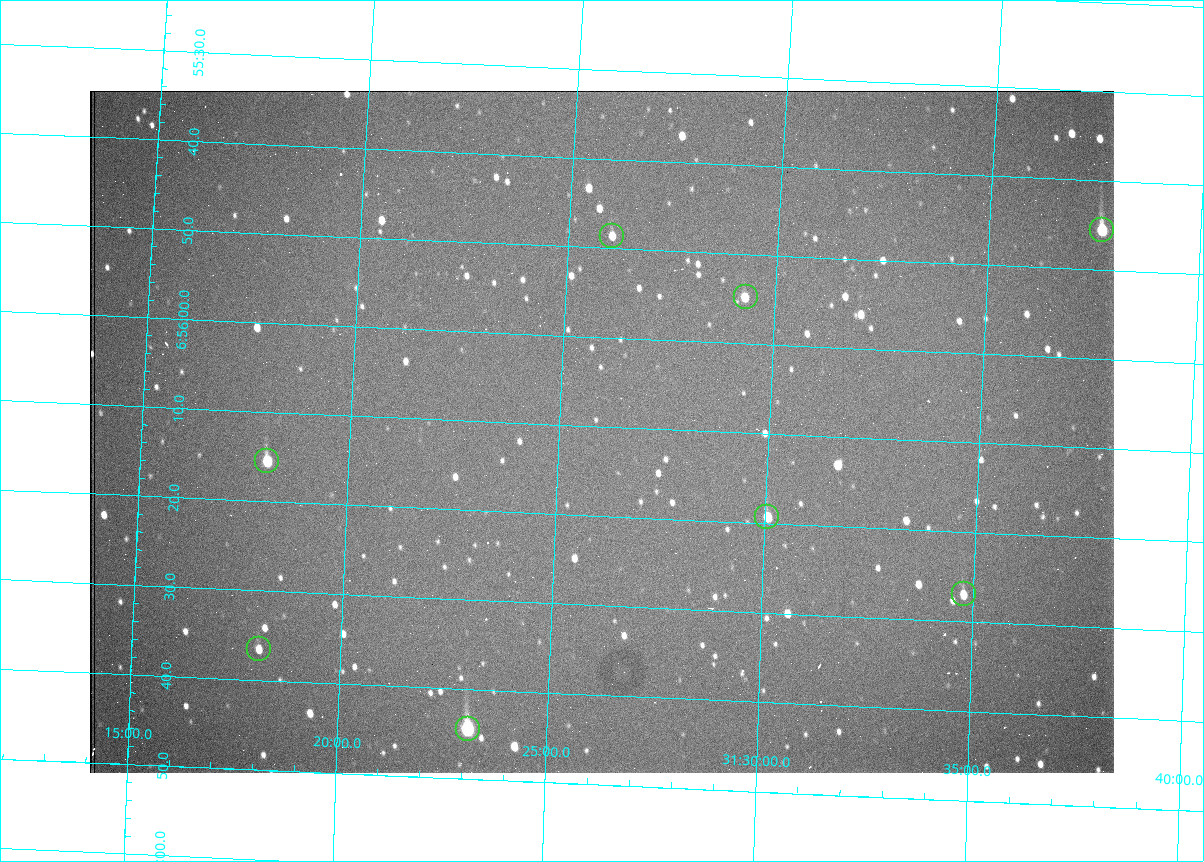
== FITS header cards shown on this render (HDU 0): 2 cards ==
NAXIS1  =                 1024 /fastest changing axis
NAXIS2  =                  682 /next to fastest changing axis

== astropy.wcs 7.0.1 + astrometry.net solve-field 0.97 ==
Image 1024 x 682 px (HDU 0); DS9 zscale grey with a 90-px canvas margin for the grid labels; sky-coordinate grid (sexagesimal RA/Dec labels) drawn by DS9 from the SOLVED WCS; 8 Tycho-2 reference stars matched to detected sources circled (green)
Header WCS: RA---TAN/DEC--TAN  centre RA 06:56:11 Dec +31:26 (104.04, +31.43 deg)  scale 1.44 arcsec/px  FOV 24.5' x 16.3'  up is -93 deg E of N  parity flipped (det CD > 0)
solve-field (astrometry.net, Tycho-2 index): VERIFIED the header's WCS against the Tycho-2 star catalogue (8 matches, 0 conflicts) and refined it, rather than solving blind
Solved WCS: RA---TAN-SIP/DEC--TAN-SIP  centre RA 06:56:11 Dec +31:26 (104.04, +31.43 deg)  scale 1.43 arcsec/px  FOV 24.4' x 16.3'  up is -93 deg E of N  parity flipped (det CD > 0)
The solver's refit moves the header's centre by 2.1 arcsec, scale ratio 0.9974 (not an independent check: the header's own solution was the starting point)
Tycho-2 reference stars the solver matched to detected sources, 8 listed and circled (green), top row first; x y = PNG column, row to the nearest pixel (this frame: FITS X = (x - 90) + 1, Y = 682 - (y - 91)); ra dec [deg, ICRS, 3 dp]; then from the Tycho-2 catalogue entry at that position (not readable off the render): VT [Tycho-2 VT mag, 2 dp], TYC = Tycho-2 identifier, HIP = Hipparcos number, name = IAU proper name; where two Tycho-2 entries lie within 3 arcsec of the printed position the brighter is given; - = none
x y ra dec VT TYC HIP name
1102 230 103.940 +31.628 9.24 2437-728-1 - -
612 236 103.952 +31.434 11.53 2437-424-1 - -
746 297 103.978 +31.488 11.51 2437-421-1 - -
267 461 104.065 +31.301 9.89 2437-425-1 - -
767 517 104.081 +31.501 10.83 2437-37-1 - -
964 594 104.112 +31.580 11.47 2437-71-1 - -
259 649 104.152 +31.301 11.67 2437-646-1 - -
468 729 104.185 +31.385 8.52 2437-370-1 33393 -